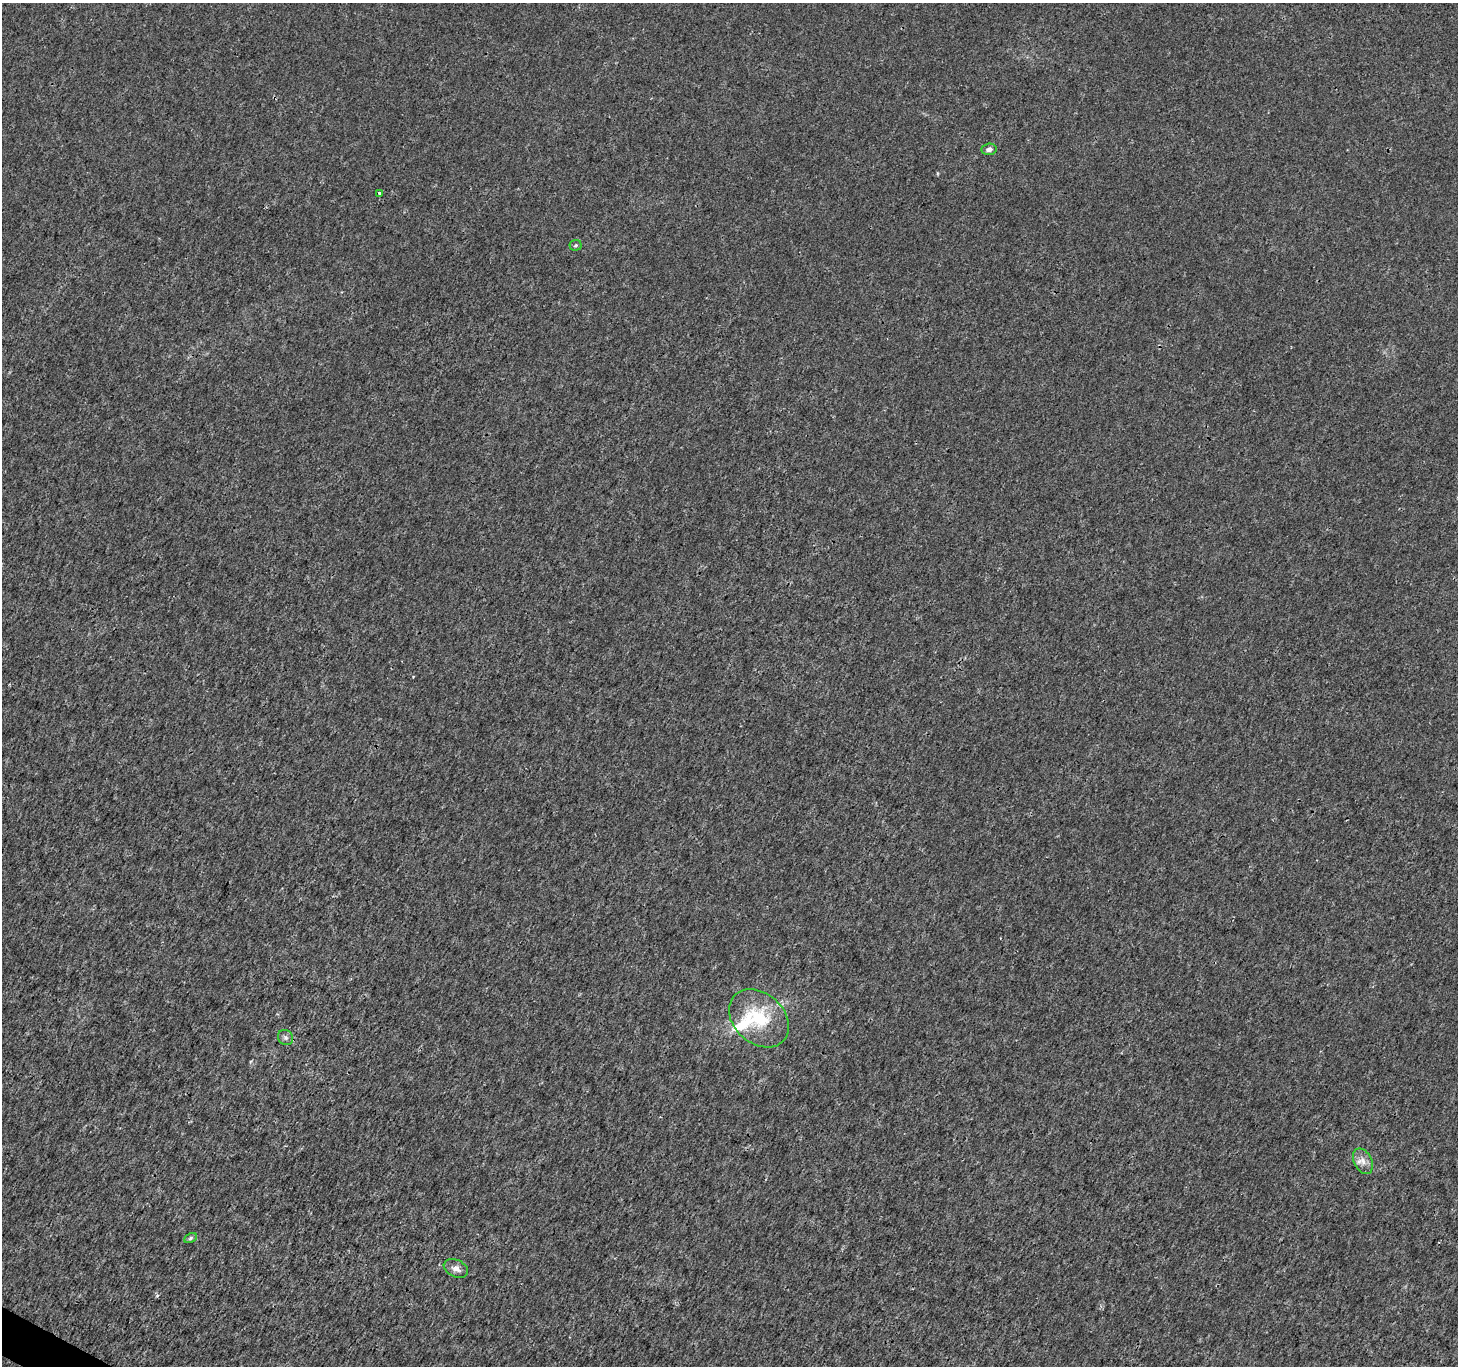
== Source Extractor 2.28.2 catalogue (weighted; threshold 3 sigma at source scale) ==
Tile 7 of 4 x 4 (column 3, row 2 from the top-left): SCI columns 2911-4366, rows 2924-4287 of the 5829 x 5912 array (HDU 1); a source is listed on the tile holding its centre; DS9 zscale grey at full resolution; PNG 1460 x 1368 px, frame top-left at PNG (2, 3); each listed source drawn as its Kron ellipse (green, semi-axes under 4 px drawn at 4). Shown black and unused: <1% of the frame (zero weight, under 3 of 4 exposures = <1% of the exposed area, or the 3 px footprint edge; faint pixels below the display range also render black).
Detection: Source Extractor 2.28.2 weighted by HDU 2 'WHT'; one run over the whole footprint, this tile lists its part. Background 0.00177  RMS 0.0021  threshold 0.00935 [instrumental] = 3 sigma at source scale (4.5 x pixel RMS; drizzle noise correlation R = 1.50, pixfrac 1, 0.0396/0.0396 arcsec/px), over >= 5 px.
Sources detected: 9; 1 inside a brighter listed object's ellipse — not listed separately; the other 8 listed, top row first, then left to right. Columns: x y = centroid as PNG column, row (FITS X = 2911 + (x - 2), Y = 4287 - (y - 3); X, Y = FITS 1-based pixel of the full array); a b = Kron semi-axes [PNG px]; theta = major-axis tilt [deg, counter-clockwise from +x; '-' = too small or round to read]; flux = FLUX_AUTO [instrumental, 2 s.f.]
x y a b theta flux
989 149 7 5 8 0.87
379 193 3 3 - 0.48
576 245 6 5 - 0.34
759 1018 33 25 -42 11
285 1037 8 7 - 0.62
1363 1161 13 8 -63 1.5
190 1238 7 4 29 0.4
456 1268 13 8 -25 1.2